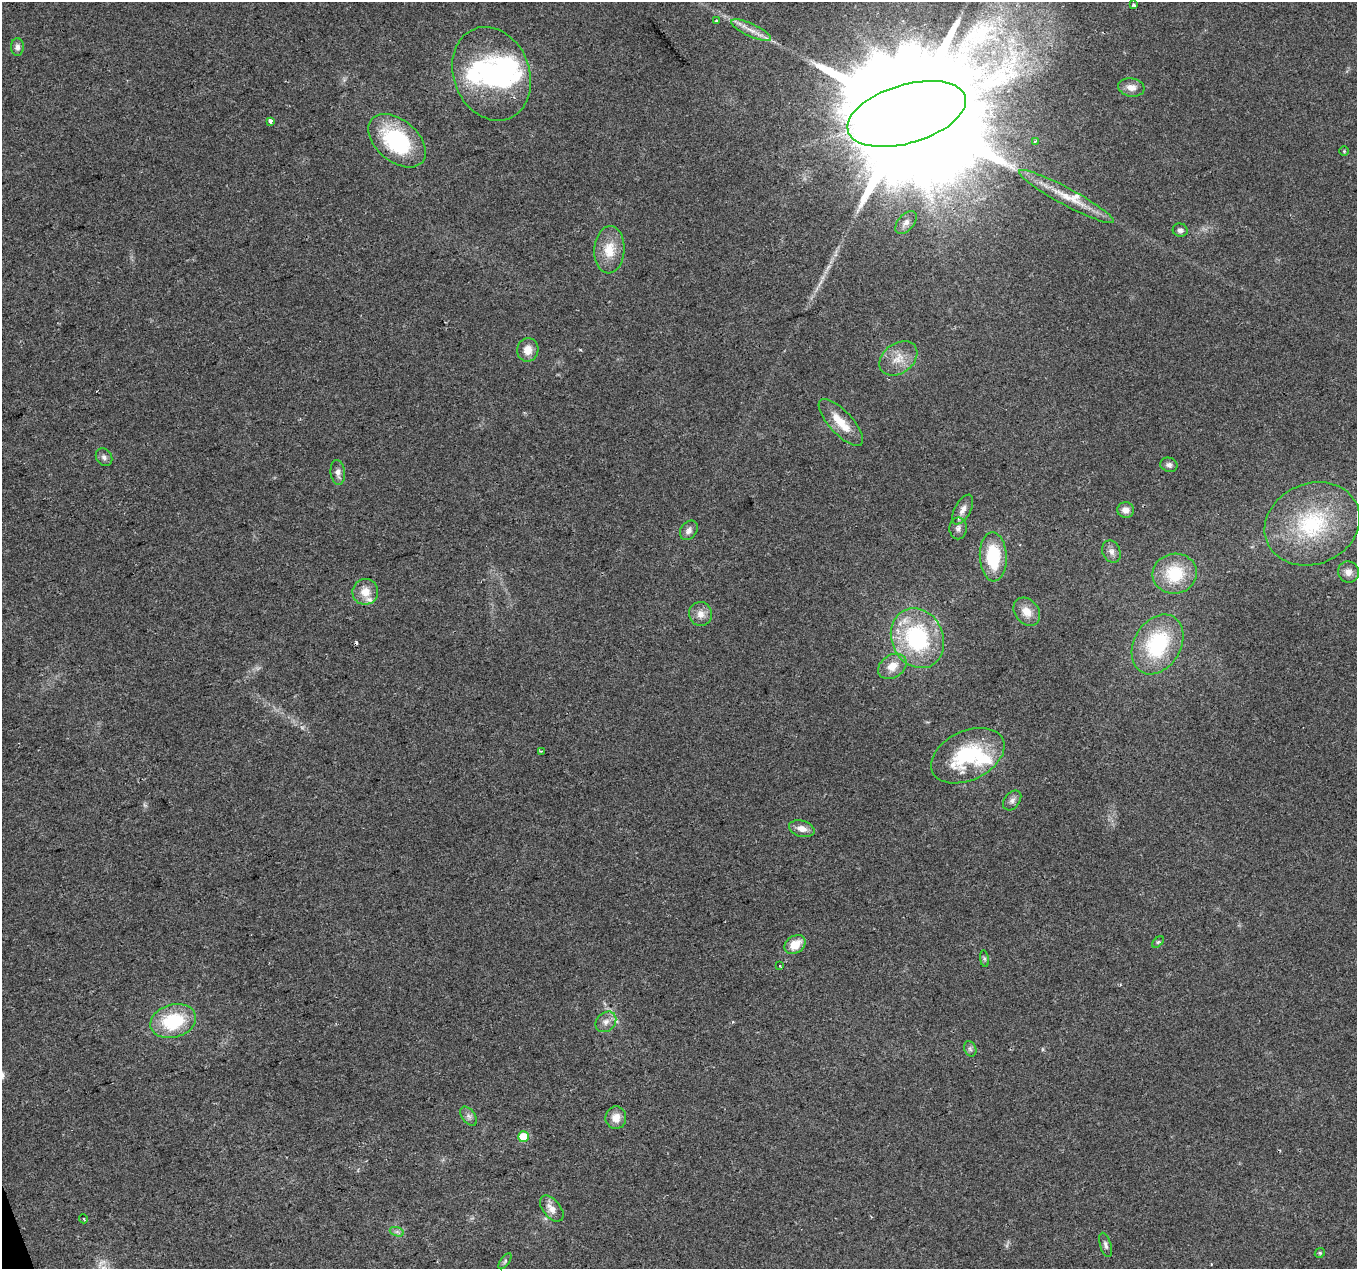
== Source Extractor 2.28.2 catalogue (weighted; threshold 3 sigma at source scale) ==
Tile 7 of 4 x 4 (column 3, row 2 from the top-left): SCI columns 2713-4067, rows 2600-3866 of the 5425 x 5251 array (HDU 1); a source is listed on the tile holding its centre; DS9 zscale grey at full resolution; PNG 1359 x 1271 px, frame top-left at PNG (2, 2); each listed source drawn as its Kron ellipse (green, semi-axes under 4 px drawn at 4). Shown black and unused: <1% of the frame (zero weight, under 2 of 3 exposures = <1% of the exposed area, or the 3 px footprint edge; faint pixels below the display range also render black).
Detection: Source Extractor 2.28.2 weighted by HDU 2 'WHT'; one run over the whole footprint, this tile lists its part. Background 0.0515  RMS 0.0069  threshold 0.0311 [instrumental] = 3 sigma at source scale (4.5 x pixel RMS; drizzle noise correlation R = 1.50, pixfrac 1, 0.0396/0.0396 arcsec/px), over >= 5 px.
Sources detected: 64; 4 inside a brighter object's white glare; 1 cosmic-ray / hot-pixel residue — neither listed nor drawn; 3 inside a brighter listed object's ellipse — not listed separately; the other 56 listed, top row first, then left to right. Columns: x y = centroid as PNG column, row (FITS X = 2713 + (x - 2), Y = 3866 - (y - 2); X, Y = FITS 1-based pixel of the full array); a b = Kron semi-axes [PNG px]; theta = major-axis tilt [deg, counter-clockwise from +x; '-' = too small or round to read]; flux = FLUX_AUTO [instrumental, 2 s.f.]
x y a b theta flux
1134 5 3 3 - 1.7
717 20 3 3 - 2
751 30 22 6 -25 6.7
17 47 9 6 -89 2.7
492 74 48 38 -68 84
1131 87 13 9 -9 5.4
907 114 61 29 17 54000
271 121 3 3 - 6.5
397 141 33 21 -40 66
1035 141 3 3 - 0.97
1344 151 4 4 - 0.72
1066 197 54 8 -28 16
906 222 13 8 49 4.2
1180 230 7 6 - 2.4
609 250 24 15 86 16
528 350 12 10 78 7.7
898 358 21 15 36 12
841 423 30 11 -47 15
104 457 9 7 -52 2.4
1169 465 9 7 -18 2.5
338 472 12 7 -83 3.7
963 510 16 8 61 4.7
1126 510 8 7 - 4.7
1312 524 49 40 23 70
958 528 11 8 87 3.1
689 530 10 8 54 3.7
1111 552 11 9 -68 4
993 557 24 13 -87 37
1348 572 11 10 - 4.9
1175 574 22 20 8 31
365 592 13 13 - 9
1027 612 15 11 -51 8.5
701 614 12 11 - 5.7
917 638 31 25 -65 77
1158 644 32 23 59 58
892 666 15 11 34 9.2
541 751 3 2 - 0.89
968 756 39 24 25 61
1012 800 11 7 51 2.9
802 829 13 8 -16 5.5
1158 942 7 4 44 1
795 945 11 8 35 11
984 959 8 4 -81 1.3
780 966 3 2 - 0.98
173 1021 23 16 16 40
606 1022 11 9 43 4.6
970 1049 8 6 -68 1.9
469 1116 11 6 -53 2.8
616 1118 11 10 - 7.2
523 1137 5 5 - 21
552 1208 15 9 -51 6
83 1219 5 3 - 1
397 1232 7 4 -18 1.7
1106 1245 12 5 -72 2.2
1320 1253 5 4 - 0.97
505 1261 9 4 55 1.5
Isophote crosses this tile's border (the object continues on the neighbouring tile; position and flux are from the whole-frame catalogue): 1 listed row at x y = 1312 524